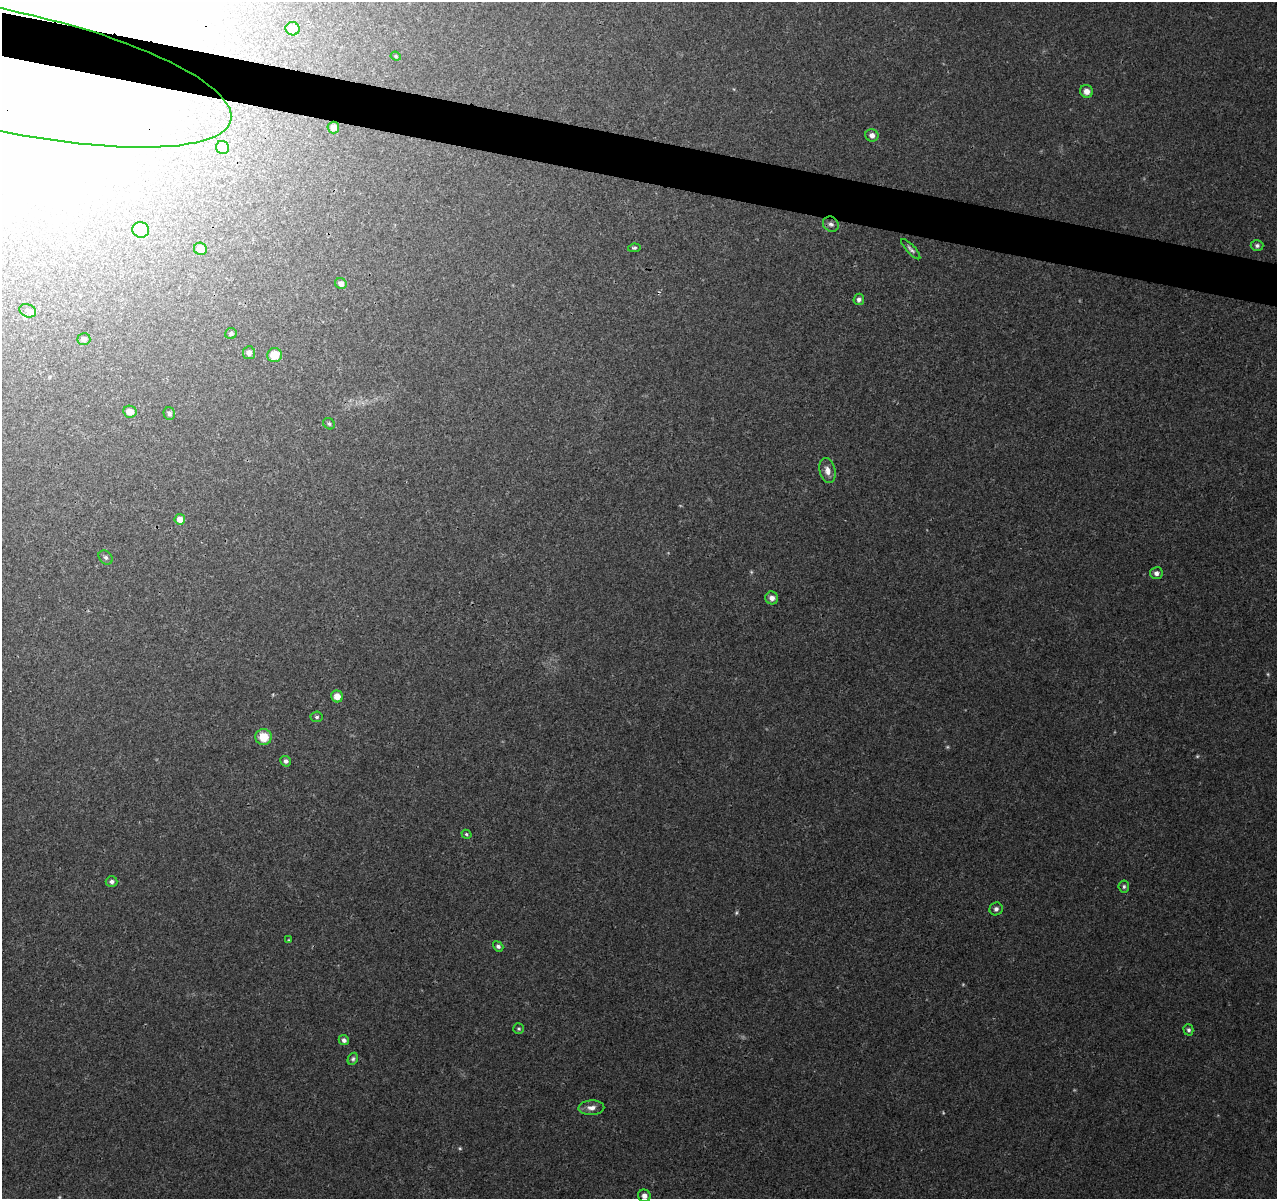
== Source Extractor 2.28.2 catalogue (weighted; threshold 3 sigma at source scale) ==
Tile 11 of 4 x 4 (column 3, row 3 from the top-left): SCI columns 2561-3835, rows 1484-2680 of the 5117 x 5298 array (HDU 1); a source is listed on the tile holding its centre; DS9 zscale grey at full resolution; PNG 1279 x 1201 px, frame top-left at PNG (2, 2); each listed source drawn as its Kron ellipse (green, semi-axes under 4 px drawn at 4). Shown black and unused: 4% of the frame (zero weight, under 3 of 4 exposures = <1% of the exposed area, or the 3 px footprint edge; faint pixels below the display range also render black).
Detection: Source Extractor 2.28.2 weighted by HDU 2 'WHT'; one run over the whole footprint, this tile lists its part. Background 0.0078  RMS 0.0023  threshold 0.0102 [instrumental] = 3 sigma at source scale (4.5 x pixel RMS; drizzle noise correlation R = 1.50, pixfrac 1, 0.0396/0.0396 arcsec/px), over >= 5 px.
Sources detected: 58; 10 too faint to see at this stretch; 2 inside a brighter object's white glare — neither listed nor drawn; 2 inside a brighter listed object's ellipse — not listed separately; the other 44 listed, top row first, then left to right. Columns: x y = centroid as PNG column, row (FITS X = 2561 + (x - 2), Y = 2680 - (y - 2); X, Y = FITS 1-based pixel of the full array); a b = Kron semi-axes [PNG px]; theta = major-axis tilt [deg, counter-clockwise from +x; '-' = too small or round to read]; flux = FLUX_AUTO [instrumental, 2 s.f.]
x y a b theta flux
293 29 7 6 - 3.4
396 56 5 4 - 0.27
6 71 231 60 -12 260
1086 91 6 6 - 1.6
333 128 6 6 - 1.3
872 135 6 6 - 1.3
222 147 7 6 - 1.9
831 224 8 7 - 0.84
141 230 8 8 - 3.1
1257 245 6 5 - 0.62
634 248 6 4 9 0.41
200 249 6 6 - 3.1
911 249 13 4 -47 0.69
341 284 6 5 - 1.3
859 299 6 5 - 0.73
28 311 8 6 -22 0.78
231 334 6 5 - 0.6
84 339 6 6 - 0.84
249 353 6 6 - 1.1
275 355 7 7 - 5.3
130 412 6 6 - 2.4
169 413 6 5 - 0.65
329 424 6 5 - 0.44
827 471 13 8 -76 1.7
180 519 5 5 - 2.1
106 557 8 6 -42 0.62
1156 573 6 6 - 0.98
772 598 6 6 - 1.3
337 696 6 6 - 2.2
317 717 6 5 - 0.47
263 737 8 8 - 4.9
286 761 6 5 - 0.66
466 834 5 4 - 0.34
112 882 6 5 - 0.78
1124 886 6 5 - 0.46
996 909 6 6 - 0.85
289 940 4 3 - 0.2
498 946 5 4 - 0.6
519 1029 5 5 - 0.37
1188 1030 5 5 - 0.5
344 1040 5 5 - 0.81
353 1059 6 5 - 0.49
591 1108 13 7 2 1.7
644 1196 6 6 - 1.1
Overlapping masked pixels (flux is a lower limit): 1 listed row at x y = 6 71
Isophote crosses this tile's border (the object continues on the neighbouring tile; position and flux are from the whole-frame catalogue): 1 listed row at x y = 6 71